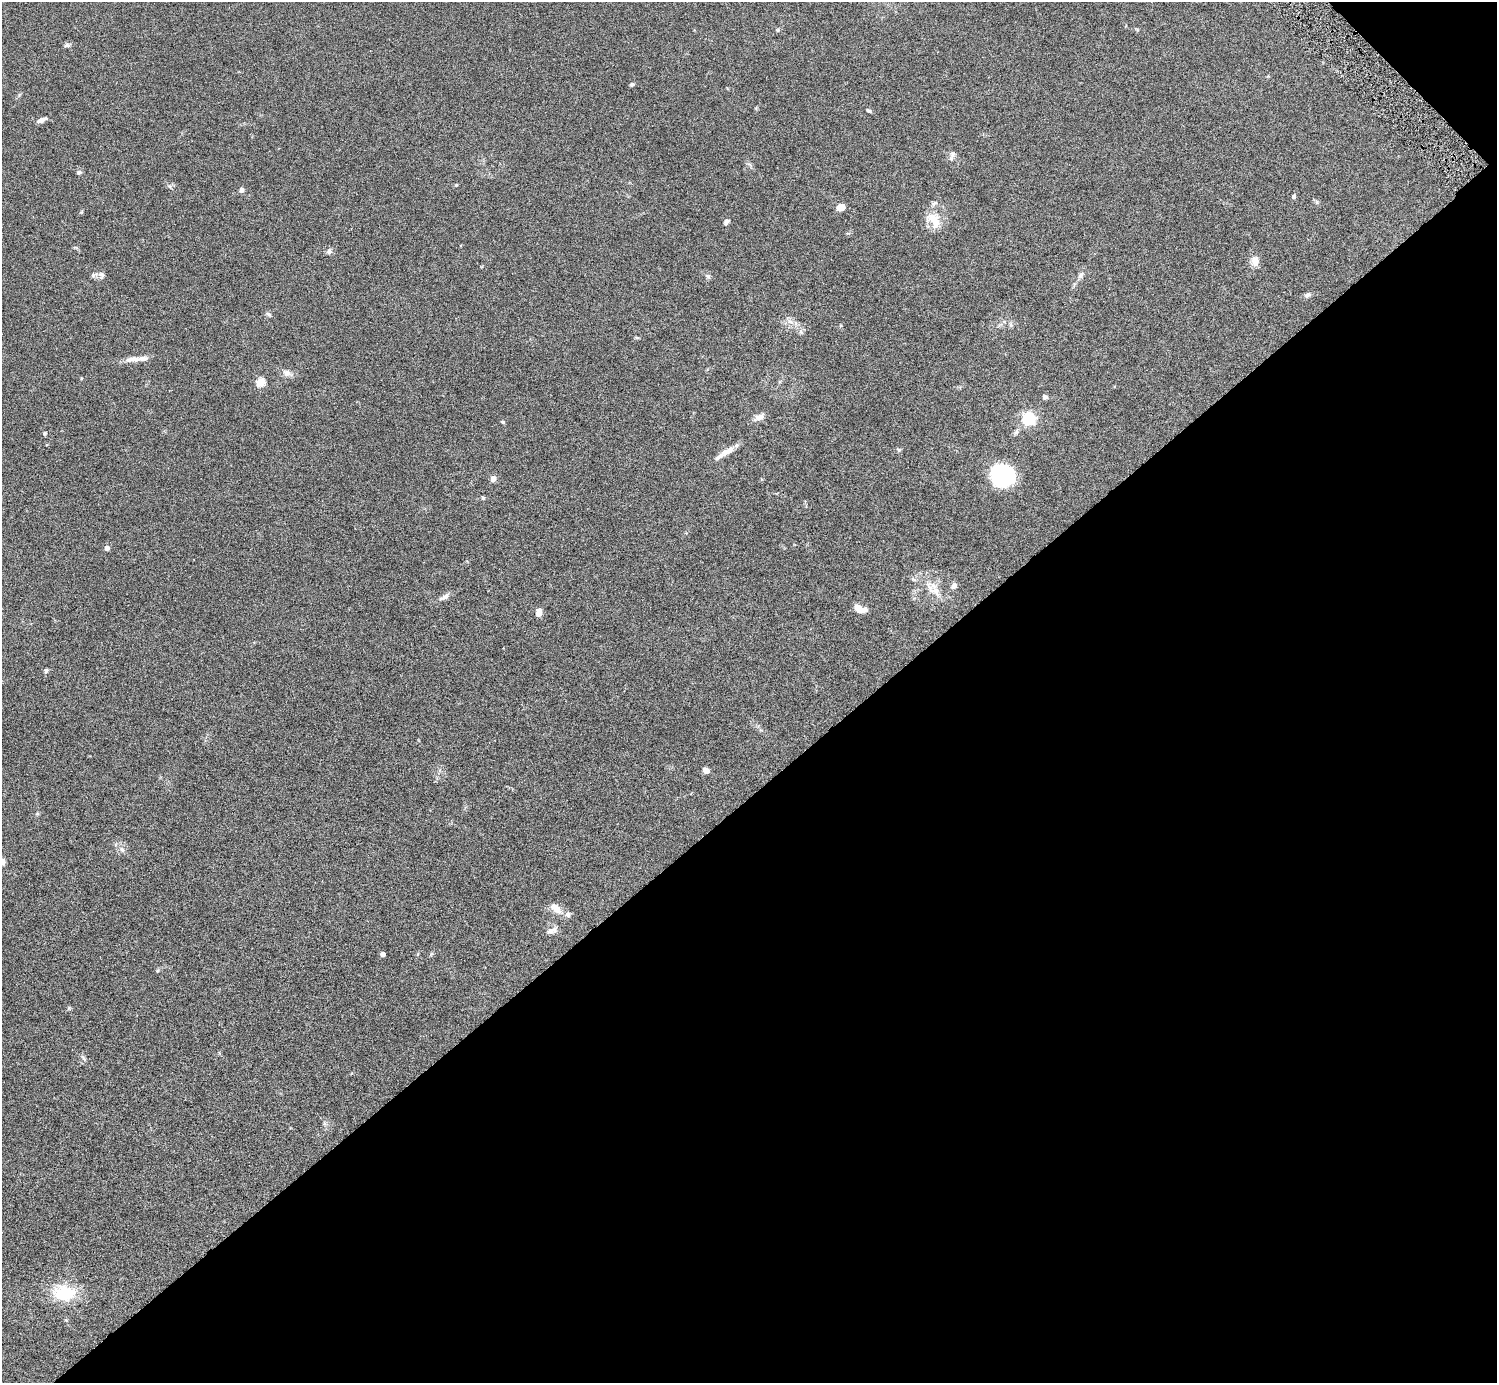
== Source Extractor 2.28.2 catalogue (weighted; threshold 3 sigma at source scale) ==
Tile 12 of 4 x 4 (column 4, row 3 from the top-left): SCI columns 4523-6017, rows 1713-3093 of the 6023 x 6019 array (HDU 1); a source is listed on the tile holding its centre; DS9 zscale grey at full resolution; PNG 1499 x 1385 px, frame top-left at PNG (2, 2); no overlay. Shown black and unused: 43% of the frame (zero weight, under 5 of 9 exposures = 3% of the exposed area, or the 3 px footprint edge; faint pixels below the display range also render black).
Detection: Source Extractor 2.28.2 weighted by HDU 2 'WHT'; one run over the whole footprint, this tile lists its part. Background 0.0498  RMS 0.0042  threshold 0.0172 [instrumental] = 3 sigma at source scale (4.09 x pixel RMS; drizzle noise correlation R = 1.36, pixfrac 0.8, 0.05/0.05 arcsec/px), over >= 5 px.
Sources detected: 56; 3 inside a brighter listed object's ellipse — not listed separately; the other 53 listed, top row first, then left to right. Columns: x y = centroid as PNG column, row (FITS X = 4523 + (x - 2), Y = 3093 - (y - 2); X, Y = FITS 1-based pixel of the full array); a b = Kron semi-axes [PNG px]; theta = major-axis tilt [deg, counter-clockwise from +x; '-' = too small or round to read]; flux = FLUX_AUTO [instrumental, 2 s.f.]
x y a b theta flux
66 45 7 5 22 0.77
632 84 5 4 - 0.73
868 110 7 4 -28 0.53
41 120 12 5 24 1.7
952 156 14 6 71 1.2
79 172 7 5 17 0.67
456 185 4 4 - 0.37
169 186 7 4 -18 0.62
241 190 5 4 - 1.6
1294 196 4 4 - 0.95
841 207 8 6 -3 3.3
934 220 26 14 -60 6.2
726 222 8 5 40 0.91
329 252 8 7 - 1.1
1255 262 12 10 19 2.4
101 275 9 7 -55 1.4
1080 275 11 5 49 1.4
708 276 7 5 -43 0.76
1308 295 7 6 - 1.1
268 314 8 5 -23 0.82
1011 325 6 5 - 0.66
801 332 6 5 - 0.82
636 338 6 4 -3 0.46
133 359 22 7 5 3.1
286 373 10 8 -13 2
81 378 5 3 - 0.31
260 382 5 5 - 17
1045 397 6 6 - 1.1
759 417 15 8 28 2.3
1028 419 6 6 - 68
503 422 5 4 - 0.39
1016 432 9 6 66 1.1
45 433 6 5 - 0.55
899 450 6 5 - 0.59
725 453 30 6 32 3.6
1002 475 20 18 -23 35
493 479 4 4 - 3.7
483 498 5 5 - 0.48
107 548 4 4 - 2.2
954 586 8 7 - 1.4
936 591 16 11 -50 4.4
444 597 15 6 30 1.7
860 609 16 8 -20 3.4
539 612 9 6 73 2.1
46 671 7 4 63 0.56
706 770 6 5 - 2.5
122 849 9 5 -62 1.2
556 908 18 9 -40 3.7
552 931 16 7 9 1.8
383 954 4 4 - 2
431 954 6 4 71 0.47
84 1058 9 3 -46 0.58
64 1293 32 21 -5 14